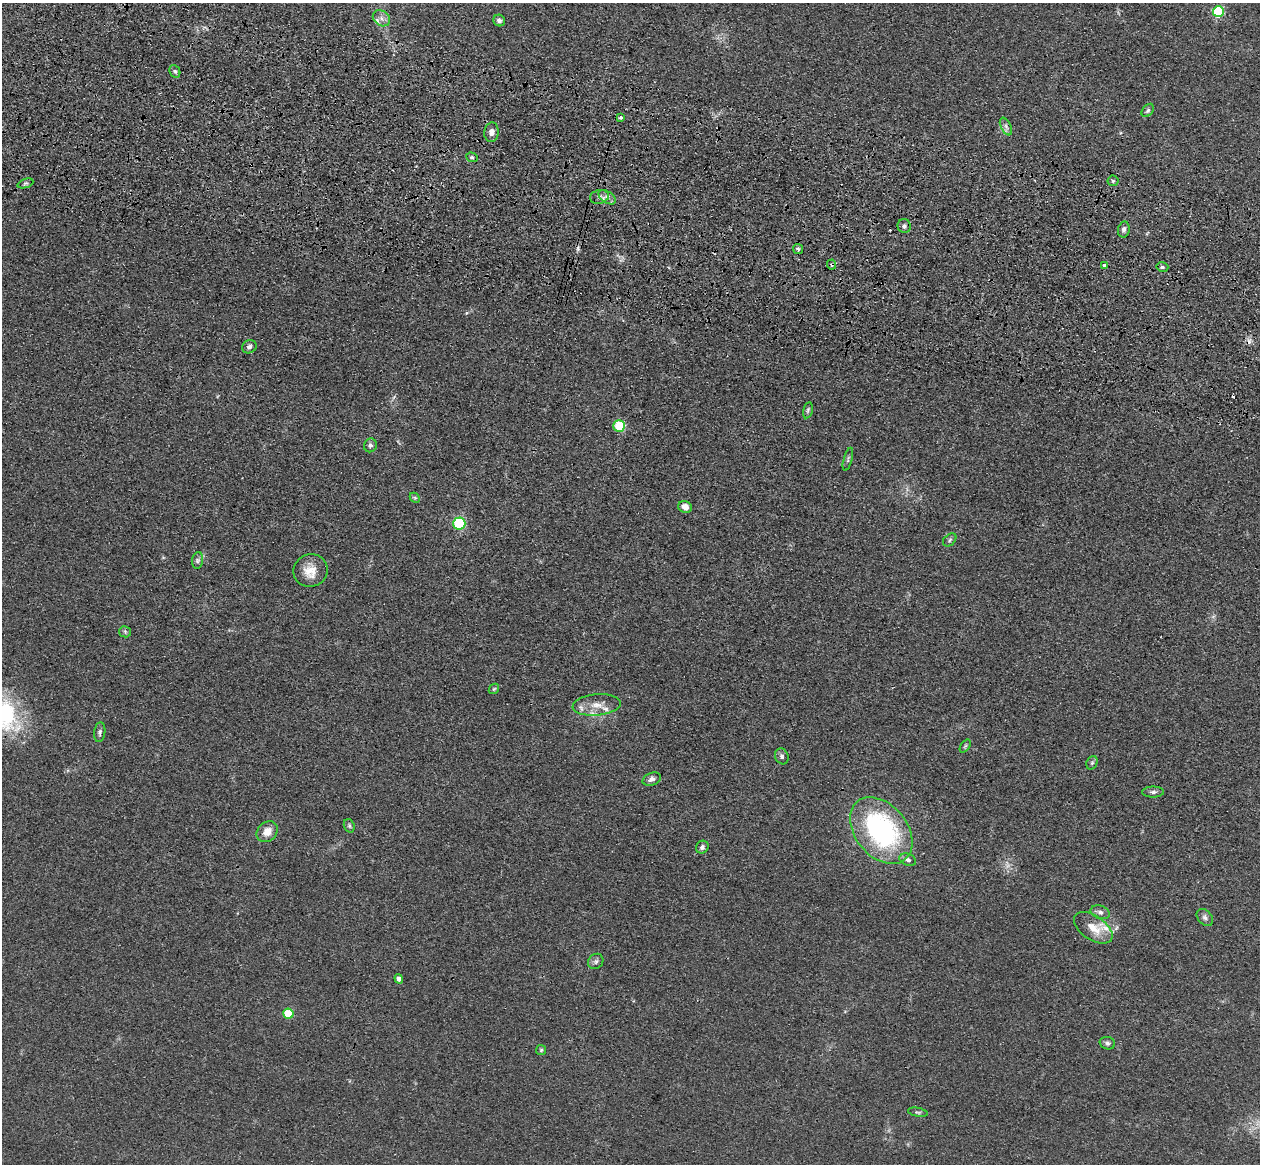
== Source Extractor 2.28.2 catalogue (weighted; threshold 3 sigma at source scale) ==
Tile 11 of 4 x 4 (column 3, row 3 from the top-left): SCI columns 2555-3812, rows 1524-2685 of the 5109 x 5248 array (HDU 1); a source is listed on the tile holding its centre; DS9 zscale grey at full resolution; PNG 1262 x 1166 px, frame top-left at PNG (2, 3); each listed source drawn as its Kron ellipse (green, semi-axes under 4 px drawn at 4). Shown black and unused: <1% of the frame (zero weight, under 3 of 4 exposures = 6% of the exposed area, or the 3 px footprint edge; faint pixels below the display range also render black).
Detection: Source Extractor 2.28.2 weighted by HDU 2 'WHT'; one run over the whole footprint, this tile lists its part. Background 0.0611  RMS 0.0075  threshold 0.0338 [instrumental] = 3 sigma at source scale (4.5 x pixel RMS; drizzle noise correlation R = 1.50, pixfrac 1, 0.05/0.05 arcsec/px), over >= 5 px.
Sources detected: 63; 1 too faint to see at this stretch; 5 cosmic-ray / hot-pixel residue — neither listed nor drawn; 4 inside a brighter listed object's ellipse — not listed separately; the other 53 listed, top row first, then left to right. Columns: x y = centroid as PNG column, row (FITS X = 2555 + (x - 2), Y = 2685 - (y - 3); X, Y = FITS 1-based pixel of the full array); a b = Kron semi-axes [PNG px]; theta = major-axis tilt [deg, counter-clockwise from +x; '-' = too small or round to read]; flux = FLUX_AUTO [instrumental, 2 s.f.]
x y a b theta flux
1218 11 5 5 - 68
381 18 9 7 -36 3.8
499 21 6 5 - 2.5
175 71 6 5 - 1.6
1148 110 7 5 51 1.7
620 117 3 3 - 2
1006 126 9 5 -64 2.4
491 132 10 7 85 3.9
472 157 6 4 -20 1.2
1113 181 5 5 - 1.3
25 183 8 2 21 1.1
599 197 9 6 12 2.7
607 197 9 5 -35 3
904 226 7 6 - 2.3
1124 229 8 5 80 2.4
798 249 5 5 - 1.3
832 264 5 4 - 1.2
1105 266 4 4 - 2.6
1162 267 6 4 -14 1.4
249 347 7 6 - 2.4
808 410 8 4 77 1.4
619 426 6 5 - 26
370 445 7 6 - 2.1
848 459 12 3 75 1.5
415 498 6 4 -44 1.1
685 507 7 6 - 5.8
459 523 6 6 - 71
950 540 8 5 43 1.5
198 560 8 5 84 1.9
311 571 17 16 - 12
125 632 6 5 - 1.3
494 689 6 4 44 1.1
597 705 24 10 6 11
100 732 10 5 83 2.2
965 746 7 4 53 1.1
782 756 8 6 -65 2
1092 763 7 5 68 1.4
652 779 9 6 20 3.2
1153 792 11 5 1 2.3
349 826 7 5 -70 1.6
881 831 37 26 -51 140
267 832 11 9 41 7.8
702 847 7 6 - 2.2
908 860 8 5 -22 2.4
1100 912 10 6 -19 2.8
1205 917 10 7 -49 2.8
1093 928 22 12 -34 12
596 961 8 7 - 2.1
399 979 5 4 - 2.7
288 1014 5 5 - 36
1107 1043 8 6 -16 1.9
541 1050 5 5 - 1.1
918 1112 10 4 -11 1.5
Overlapping masked pixels (flux is a lower limit): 1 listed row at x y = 832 264